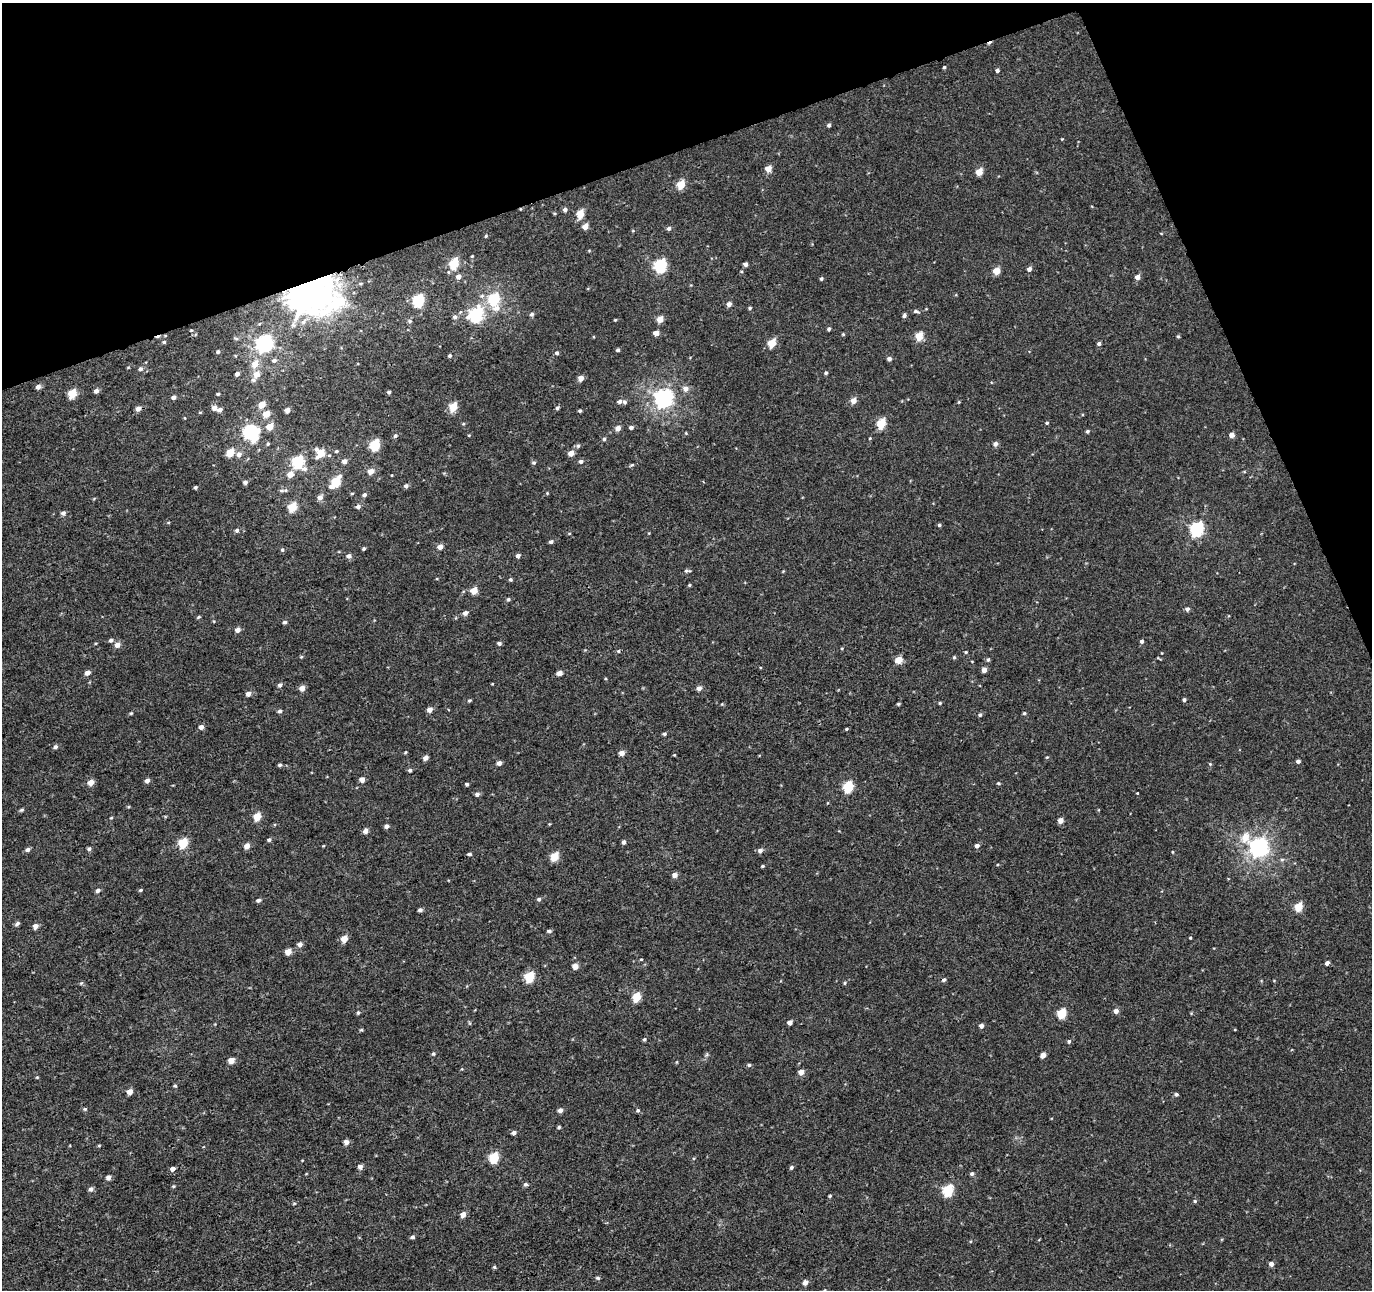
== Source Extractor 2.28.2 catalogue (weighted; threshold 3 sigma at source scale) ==
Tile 3 of 4 x 4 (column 3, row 1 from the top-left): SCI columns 2797-4166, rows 3996-5283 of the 5660 x 5457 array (HDU 1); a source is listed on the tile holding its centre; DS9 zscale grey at full resolution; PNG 1374 x 1292 px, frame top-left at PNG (2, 3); no overlay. Shown black and unused: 18% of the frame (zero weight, under 3 of 4 exposures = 5% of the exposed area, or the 3 px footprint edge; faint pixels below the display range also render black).
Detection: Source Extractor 2.28.2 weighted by HDU 2 'WHT'; one run over the whole footprint, this tile lists its part. Background 0.00192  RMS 0.0036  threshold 0.0161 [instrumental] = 3 sigma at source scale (4.5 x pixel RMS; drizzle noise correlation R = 1.50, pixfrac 1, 0.0396/0.0396 arcsec/px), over >= 5 px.
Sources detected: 286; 1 inside a brighter object's white glare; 3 cosmic-ray / hot-pixel residue — not listed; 1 inside a brighter listed object's ellipse — not listed separately; the other 281 listed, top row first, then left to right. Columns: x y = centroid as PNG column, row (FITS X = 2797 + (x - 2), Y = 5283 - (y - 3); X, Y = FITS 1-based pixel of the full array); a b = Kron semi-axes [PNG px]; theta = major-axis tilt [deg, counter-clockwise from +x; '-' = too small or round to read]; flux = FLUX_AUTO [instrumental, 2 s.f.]
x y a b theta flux
944 67 4 3 - 0.41
997 70 4 4 - 0.92
829 125 4 4 - 0.74
1062 139 3 3 - 0.25
768 169 5 5 - 4.2
979 172 5 4 - 5.5
681 185 5 5 - 9.3
565 210 5 4 - 1.2
555 213 5 3 - 0.37
580 214 6 5 - 6.9
585 227 5 5 - 3.1
669 228 5 5 - 0.86
633 231 5 3 - 0.29
486 236 4 4 - 0.33
472 256 4 3 - 0.33
454 264 6 5 - 16
745 264 4 4 - 1.4
660 266 7 6 - 46
1029 269 5 4 - 1.4
996 271 5 4 - 5.7
458 277 6 5 - 1.5
1137 277 5 5 - 1.8
821 279 4 4 - 0.56
361 284 6 4 7 0.49
311 289 14 12 -17 1000
494 299 6 5 - 25
418 301 6 5 - 33
729 304 5 4 - 1.6
496 308 12 9 13 3.1
750 308 4 3 - 0.53
916 311 7 4 -16 0.71
532 314 5 5 - 0.74
475 315 10 8 49 21
904 316 5 5 - 0.84
455 317 6 5 - 1
660 319 5 4 - 4.5
615 320 4 3 - 0.3
410 321 5 5 - 0.54
303 322 9 7 45 1.9
829 329 4 3 - 0.68
191 330 4 3 - 0.27
656 333 4 4 - 2.6
843 334 4 4 - 0.34
919 336 5 5 - 7.1
1178 336 4 4 - 0.44
236 338 6 4 -19 0.44
772 343 5 5 - 9.9
265 344 7 7 - 120
1099 344 4 4 - 0.82
618 350 4 4 - 0.64
218 352 4 4 - 0.62
557 353 4 4 - 0.76
450 356 4 4 - 0.5
889 359 5 4 - 1.1
274 360 6 5 - 0.87
255 364 6 6 - 4.4
140 369 6 5 - 0.9
826 373 4 4 - 0.55
237 374 4 4 - 1.1
257 374 6 5 - 3.4
581 378 5 4 - 2.5
253 380 6 6 - 0.91
38 387 5 4 - 1.8
686 388 7 6 - 1.9
96 391 5 5 - 1.2
389 392 3 3 - 0.66
72 394 5 5 - 13
218 394 3 3 - 0.48
173 397 4 4 - 1.3
663 399 7 6 - 160
853 401 5 5 - 3.2
619 402 6 5 - 0.97
959 402 5 3 - 0.31
262 405 5 5 - 5.2
453 407 5 5 - 10
214 408 5 5 - 2.1
557 408 5 4 - 0.7
138 409 5 5 - 1.9
220 410 5 4 - 1
287 410 4 4 - 2.1
580 411 4 3 - 0.52
266 414 6 5 - 4.5
185 418 4 2 - 0.23
1047 423 4 4 - 0.46
881 424 6 5 - 13
270 426 5 5 - 4.8
631 427 5 4 - 0.85
618 428 5 5 - 2.2
1087 431 4 4 - 0.64
249 432 9 6 35 31
686 433 4 3 - 0.31
469 435 4 3 - 0.27
1232 435 4 4 - 2.2
395 436 5 4 - 0.68
870 438 4 3 - 0.31
604 439 4 4 - 0.57
268 444 5 4 - 0.41
995 444 5 5 - 1.4
375 445 6 5 - 21
578 446 5 5 - 0.63
336 451 4 3 - 0.45
230 453 5 5 - 6.5
320 453 7 7 - 7.6
571 453 5 5 - 2.9
239 454 7 6 - 1.3
345 461 5 5 - 1.6
581 461 5 4 - 1
298 462 7 6 - 33
534 463 5 5 - 0.63
632 465 5 4 - 0.4
371 471 5 4 - 3.3
290 474 5 5 - 3.4
392 475 3 2 - 0.22
245 482 5 4 - 0.97
336 482 7 5 59 15
331 486 6 5 - 1.1
406 486 5 5 - 0.9
195 487 4 3 - 0.55
282 491 9 4 5 0.8
547 493 4 3 - 0.3
352 494 5 3 - 0.35
364 495 5 4 - 0.88
320 497 6 5 - 2.1
358 506 5 5 - 1
292 507 5 5 - 12
63 513 5 5 - 1.1
939 525 4 4 - 0.58
1197 529 7 6 - 63
237 530 5 5 - 0.79
569 533 5 3 - 0.31
551 542 5 4 - 0.81
440 547 4 4 - 2.7
364 549 4 4 - 0.52
282 550 5 5 - 0.61
349 556 6 5 - 1.3
518 556 4 4 - 1.2
687 571 9 4 0 0.67
510 579 5 4 - 0.5
689 585 4 4 - 0.39
474 591 5 5 - 5
508 599 5 4 - 0.56
1187 609 5 4 - 1.1
465 613 5 5 - 1.4
199 617 5 3 - 0.45
285 622 4 4 - 0.76
237 630 5 4 - 1.8
111 640 6 5 - 0.79
1142 641 5 4 - 0.75
499 643 4 4 - 0.8
117 645 5 5 - 2.4
842 648 4 3 - 0.28
618 651 5 4 - 0.45
966 652 4 3 - 0.39
301 657 5 3 - 0.37
954 657 4 4 - 0.46
988 659 5 4 - 0.61
899 660 5 5 - 5.9
972 661 4 2 - 0.22
984 670 4 4 - 2.2
87 673 5 5 - 1.9
559 673 5 4 - 2.1
280 685 5 5 - 1
302 688 5 5 - 2.7
699 688 5 5 - 1.7
248 694 5 4 - 1.9
469 700 5 4 - 0.44
1184 700 4 4 - 0.67
940 703 4 3 - 0.47
722 704 4 4 - 0.3
898 704 4 3 - 0.47
429 710 5 4 - 2.1
280 711 5 4 - 0.83
131 713 4 4 - 0.38
1024 713 4 4 - 0.45
980 715 5 4 - 0.57
201 727 5 4 - 1.6
847 729 4 3 - 0.4
664 734 5 4 - 0.58
55 747 5 5 - 0.83
405 752 5 3 - 0.31
622 753 4 4 - 2.6
674 755 4 3 - 0.27
1047 757 5 3 - 0.31
425 758 5 4 - 1.6
1298 761 4 4 - 1.1
499 763 4 4 - 1.5
1210 764 4 3 - 0.34
280 765 5 4 - 0.64
410 770 4 4 - 0.67
362 779 4 4 - 2.4
147 781 5 4 - 1.6
91 782 5 5 - 3.3
998 783 5 4 - 0.39
467 784 4 3 - 0.62
848 787 6 5 - 22
1137 793 3 2 - 0.24
477 794 5 4 - 1.1
22 810 6 4 27 0.54
257 817 5 5 - 8.2
111 818 4 3 - 0.35
1060 820 5 4 - 2.5
386 826 5 4 - 1.2
366 831 5 5 - 1.7
1245 837 10 9 - 5
269 840 5 4 - 0.65
624 842 4 4 - 1
183 843 5 5 - 15
247 846 5 5 - 2.6
977 846 5 5 - 1.2
1259 847 7 7 - 170
89 849 5 4 - 0.74
28 850 6 5 - 0.94
760 850 6 5 - 1.2
1173 852 4 3 - 0.3
469 854 4 4 - 0.74
554 857 5 5 - 11
762 866 4 3 - 0.4
675 875 5 5 - 2
98 890 5 4 - 1.1
141 890 5 3 - 0.46
539 899 5 5 - 0.74
258 900 5 4 - 0.88
1298 907 5 5 - 11
420 910 5 4 - 0.85
17 923 6 5 - 0.79
35 926 6 5 - 1.7
549 931 5 4 - 0.74
1190 938 3 3 - 0.34
344 939 5 4 - 4.8
300 944 6 5 - 1.6
288 952 5 5 - 3.3
641 959 4 3 - 0.31
1327 963 4 4 - 1.3
575 966 5 4 - 2.9
529 977 6 5 - 18
81 983 6 3 18 0.42
844 983 4 4 - 0.4
636 997 5 5 - 13
1116 1011 5 5 - 1.7
358 1013 5 4 - 0.58
1062 1013 5 5 - 14
790 1022 4 4 - 1.7
981 1026 4 4 - 1.3
361 1030 5 4 - 0.42
644 1039 5 4 - 0.52
1069 1041 5 4 - 0.62
433 1054 5 5 - 0.52
707 1054 6 4 71 0.54
1043 1055 4 4 - 2.3
231 1060 4 4 - 4.1
677 1062 5 3 - 0.3
749 1065 5 5 - 0.57
801 1072 5 5 - 2.2
37 1077 5 3 - 0.31
175 1086 5 4 - 0.46
130 1092 4 4 - 3.5
1176 1094 5 4 - 0.71
85 1109 5 5 - 0.48
560 1110 5 5 - 1.4
638 1110 5 4 - 0.55
559 1127 4 4 - 0.49
514 1133 5 4 - 1.2
346 1142 5 4 - 1.9
494 1158 6 5 - 20
360 1166 5 5 - 1.5
791 1167 5 4 - 0.7
173 1169 4 4 - 1.5
972 1174 5 5 - 0.74
108 1177 5 4 - 1.7
525 1184 5 5 - 0.78
173 1186 5 4 - 0.39
91 1189 6 5 - 1.1
948 1190 6 5 - 27
830 1196 4 4 - 0.37
1195 1201 5 4 - 0.51
463 1214 5 4 - 2.7
412 1237 5 4 - 0.79
1271 1264 4 4 - 1.8
494 1267 5 4 - 0.44
598 1278 6 4 -16 0.57
805 1282 5 5 - 1.8
Overlapping masked pixels (flux is a lower limit): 1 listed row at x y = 311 289